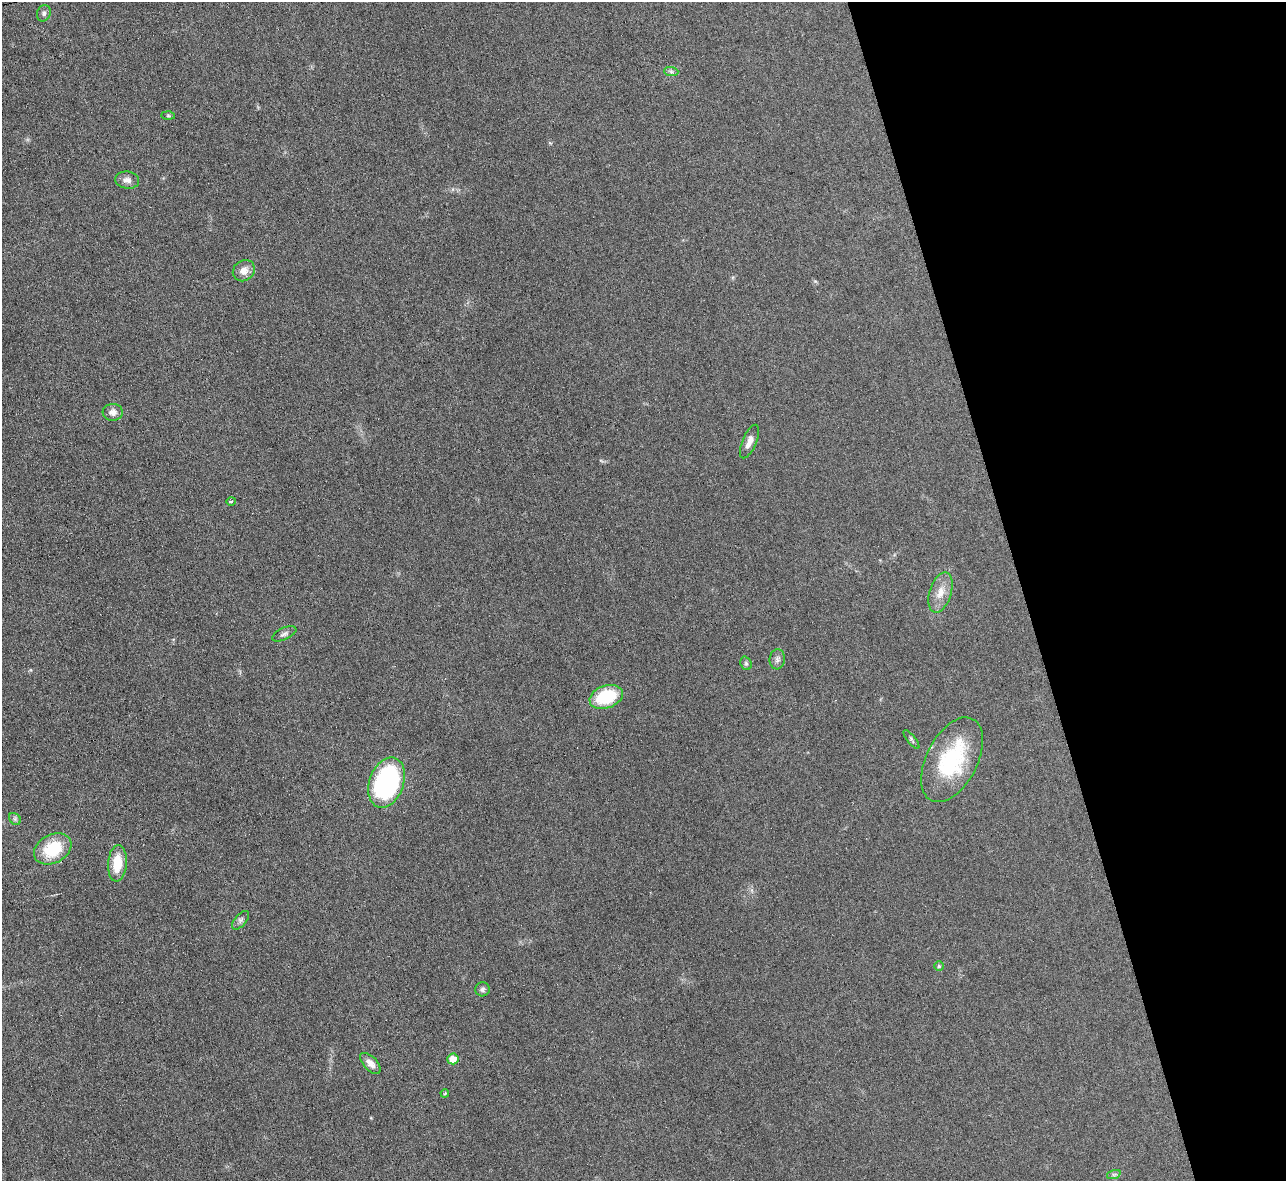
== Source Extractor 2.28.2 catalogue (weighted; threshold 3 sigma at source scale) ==
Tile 12 of 4 x 4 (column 4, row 3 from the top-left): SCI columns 3854-5137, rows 1323-2501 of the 5139 x 5124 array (HDU 1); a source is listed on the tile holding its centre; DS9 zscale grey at full resolution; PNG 1288 x 1183 px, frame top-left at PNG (2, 2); each listed source drawn as its Kron ellipse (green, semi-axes under 4 px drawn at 4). Shown black and unused: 21% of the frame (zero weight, under 3 of 6 exposures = <1% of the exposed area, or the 3 px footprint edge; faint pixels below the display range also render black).
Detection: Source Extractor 2.28.2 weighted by HDU 2 'WHT'; one run over the whole footprint, this tile lists its part. Background 0.035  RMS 0.0039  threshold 0.0158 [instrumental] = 3 sigma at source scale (4.09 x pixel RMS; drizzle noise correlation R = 1.36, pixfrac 0.8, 0.05/0.05 arcsec/px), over >= 5 px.
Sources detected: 26; all 26 listed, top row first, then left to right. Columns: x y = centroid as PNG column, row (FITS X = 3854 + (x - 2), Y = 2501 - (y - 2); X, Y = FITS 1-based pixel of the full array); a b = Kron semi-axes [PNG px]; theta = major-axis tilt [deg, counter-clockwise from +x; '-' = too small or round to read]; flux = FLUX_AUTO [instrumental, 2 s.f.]
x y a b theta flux
44 13 8 6 67 1
671 72 7 4 -1 0.81
168 116 7 4 -1 0.51
127 180 12 8 -8 1.9
244 271 12 10 41 3.1
113 412 10 8 3 2.5
749 441 18 7 67 2.6
231 501 4 3 - 0.48
940 593 21 11 73 4.7
284 634 13 6 24 1.2
777 659 10 7 84 1.3
746 663 7 5 -68 0.75
606 697 17 11 19 19
911 740 11 4 -51 0.77
952 760 46 25 63 30
387 783 26 17 70 60
15 819 7 5 -46 0.75
53 849 20 14 27 15
117 863 18 9 85 8.6
240 920 11 5 49 1.1
939 966 5 5 - 0.58
482 989 7 7 - 0.94
453 1059 5 5 - 4.4
370 1063 13 6 -47 2.4
445 1093 4 3 - 0.28
1114 1174 7 4 18 0.69